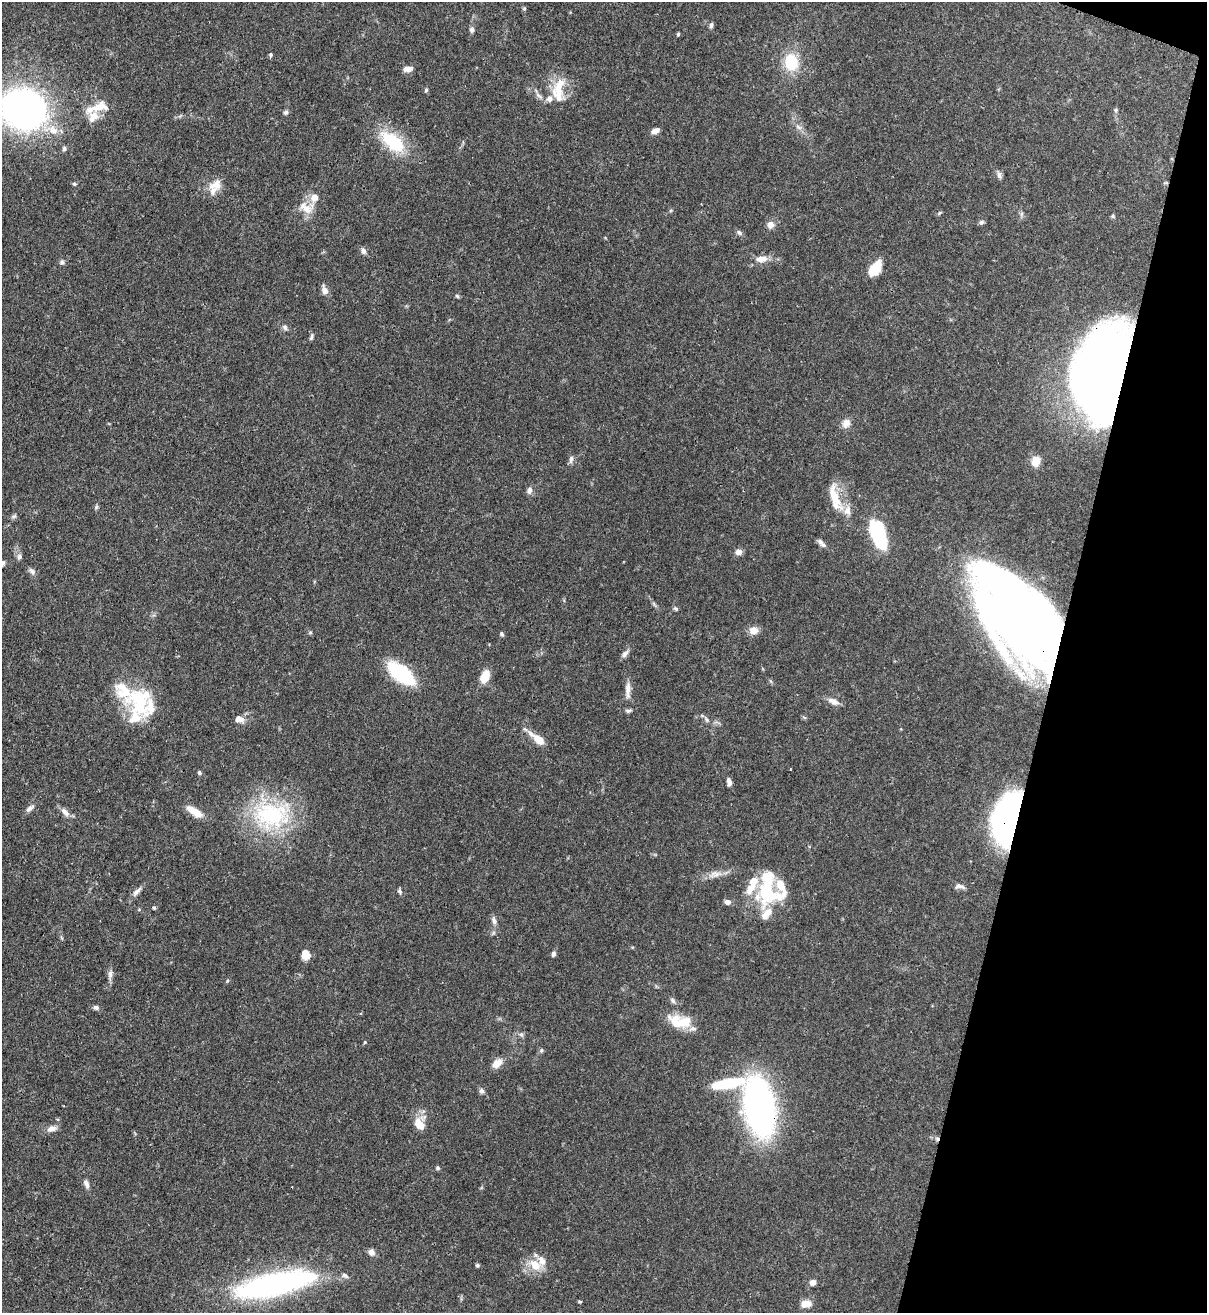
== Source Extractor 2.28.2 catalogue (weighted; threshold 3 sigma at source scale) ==
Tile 8 of 4 x 4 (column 4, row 2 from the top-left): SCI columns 3836-5040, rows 2656-3966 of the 5383 x 5308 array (HDU 1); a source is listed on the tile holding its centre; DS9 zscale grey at full resolution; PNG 1209 x 1315 px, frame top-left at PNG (2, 2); no overlay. Shown black and unused: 13% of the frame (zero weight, under 3 of 4 exposures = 7% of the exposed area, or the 3 px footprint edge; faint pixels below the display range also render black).
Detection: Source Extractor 2.28.2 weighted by HDU 2 'WHT'; one run over the whole footprint, this tile lists its part. Background 0.1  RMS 0.0041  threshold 0.0185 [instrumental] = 3 sigma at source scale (4.5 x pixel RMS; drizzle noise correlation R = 1.50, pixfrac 1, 0.05/0.05 arcsec/px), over >= 5 px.
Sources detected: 127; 4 inside a brighter object's white glare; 1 cosmic-ray / hot-pixel residue — not listed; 19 inside a brighter listed object's ellipse — not listed separately; the other 103 listed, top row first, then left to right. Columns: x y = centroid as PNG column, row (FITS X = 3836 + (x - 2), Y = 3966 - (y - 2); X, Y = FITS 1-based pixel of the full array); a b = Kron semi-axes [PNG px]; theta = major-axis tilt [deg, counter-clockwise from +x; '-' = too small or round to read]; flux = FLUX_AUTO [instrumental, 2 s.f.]
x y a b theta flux
524 8 5 5 - 0.54
711 25 8 5 81 0.97
472 30 8 6 75 1.1
678 34 5 3 - 0.55
271 55 5 4 - 0.74
791 62 19 15 -81 14
408 69 13 6 9 2.3
559 86 33 16 69 10
426 90 5 5 - 0.59
539 96 14 4 -42 1.8
97 107 37 12 19 8.8
23 109 33 28 -23 200
1116 110 6 4 90 0.65
286 112 7 6 - 0.84
798 127 10 5 -27 1.5
52 130 26 11 -18 6.8
655 131 9 5 23 2
392 142 40 19 -39 19
64 149 6 6 - 0.92
999 175 11 6 -84 1.3
74 184 6 4 -1 0.63
216 185 20 14 24 5.1
314 198 12 11 - 3.7
305 208 22 12 -32 5.5
939 213 7 4 33 0.56
981 222 8 5 40 0.82
771 225 10 9 - 2.2
739 232 8 5 -38 0.99
363 251 9 6 -72 1.4
761 259 17 9 7 3.8
62 262 6 6 - 0.97
875 268 18 10 53 9
325 290 11 7 -74 2.5
457 296 5 5 - 0.61
285 327 9 6 -52 1.1
311 337 9 4 65 0.85
1106 377 71 42 88 450
846 423 12 9 63 2.8
571 459 10 5 78 1.4
1036 461 13 10 75 4
529 491 10 7 70 1.6
834 496 41 13 -68 11
96 507 6 5 - 0.67
13 516 8 4 9 0.78
878 535 34 16 -72 23
823 545 10 6 -22 1.3
739 552 7 6 - 2.6
19 557 7 6 - 1.3
2 563 8 5 71 0.96
32 571 10 6 -38 1.4
654 604 8 4 -53 0.8
675 609 7 5 -34 0.67
1017 618 95 49 -53 420
753 631 11 9 5 3.2
502 634 6 5 - 0.72
625 654 11 7 46 1.6
401 673 25 11 -37 40
485 677 14 9 68 6.2
628 690 25 7 89 3.7
833 701 16 7 -26 2.6
139 703 44 23 -75 24
239 719 11 8 -18 2.6
707 720 8 4 -59 0.84
538 739 22 8 -38 6.2
199 773 6 4 -49 0.7
729 782 8 4 -84 1.9
30 808 13 6 36 1.6
65 812 15 7 -45 2.4
195 812 21 8 -32 5.8
272 815 52 37 4 43
1008 817 49 24 68 110
714 874 18 8 13 3.5
959 886 15 7 -2 1.8
766 890 38 28 -88 26
137 891 15 6 44 2
400 891 8 5 -66 0.86
727 902 6 5 - 2
154 908 5 4 - 0.51
494 920 13 6 -78 1.6
553 954 6 5 - 1.1
306 955 10 9 - 4.3
110 974 12 6 -90 1.7
673 1001 9 6 -51 1.1
96 1007 8 6 -12 1.2
680 1021 28 14 -9 11
521 1034 7 5 -51 0.94
365 1042 4 4 - 0.43
541 1050 7 5 70 0.72
497 1063 13 8 41 3.7
728 1083 43 12 10 22
482 1091 7 6 - 1.1
759 1106 42 22 -79 170
420 1124 16 12 -83 6.7
52 1129 11 7 17 2.6
438 1168 5 5 - 0.7
86 1184 13 6 -66 1.7
371 1252 9 8 - 1.9
477 1265 5 4 - 0.62
535 1265 20 14 -32 7.1
813 1282 7 6 - 2
274 1284 77 25 13 97
580 1301 5 3 - 0.46
806 1304 12 8 8 3.6
Overlapping masked pixels (flux is a lower limit): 4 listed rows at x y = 1106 377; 1017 618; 1008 817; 759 1106
Isophote crosses this tile's border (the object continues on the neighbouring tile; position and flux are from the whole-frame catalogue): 2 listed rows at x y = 23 109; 2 563